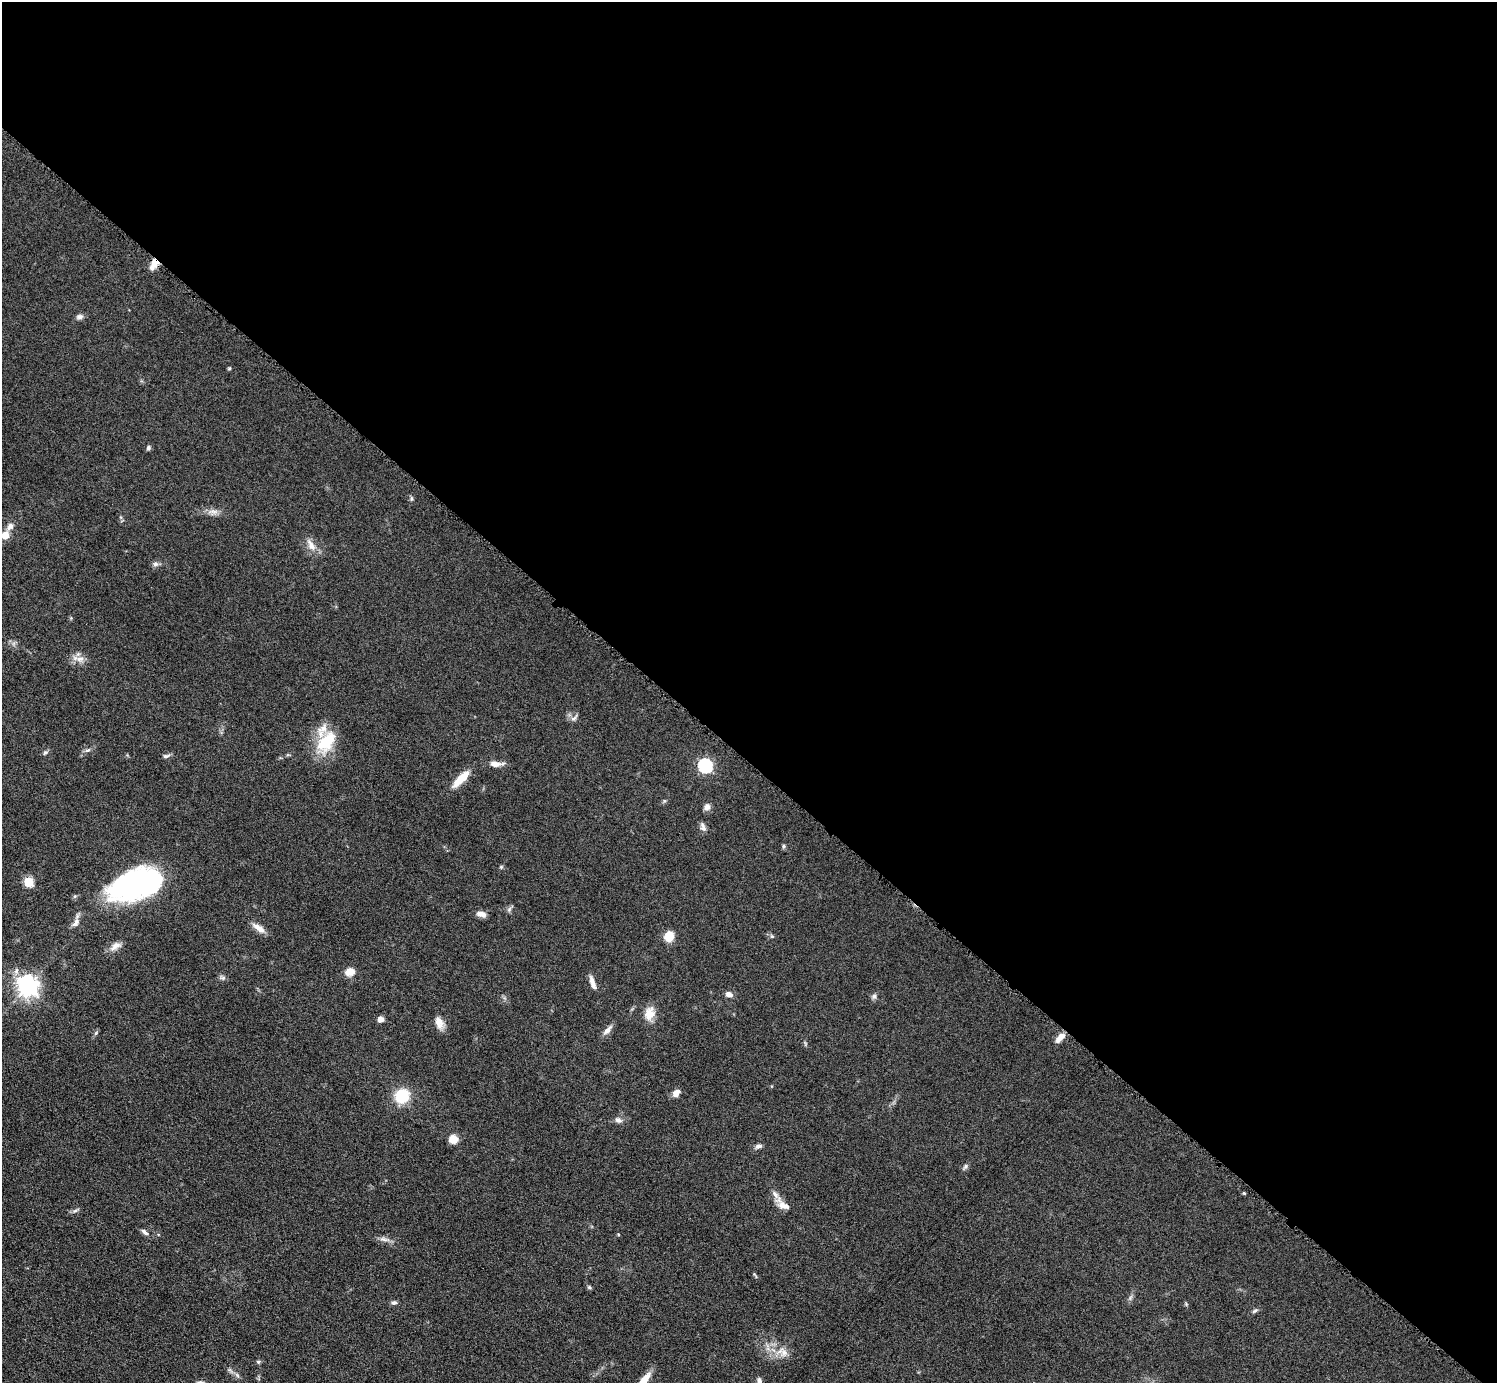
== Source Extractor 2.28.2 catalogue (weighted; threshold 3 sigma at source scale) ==
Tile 3 of 4 x 4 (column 3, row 1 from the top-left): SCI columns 2991-4485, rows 4445-5825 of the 5982 x 5984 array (HDU 1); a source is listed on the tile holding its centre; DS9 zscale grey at full resolution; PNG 1499 x 1385 px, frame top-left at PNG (2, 2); no overlay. Shown black and unused: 55% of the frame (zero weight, under 6 of 12 exposures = <1% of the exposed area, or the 3 px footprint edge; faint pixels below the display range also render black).
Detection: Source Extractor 2.28.2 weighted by HDU 2 'WHT'; one run over the whole footprint, this tile lists its part. Background 0.0392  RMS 0.0038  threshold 0.0157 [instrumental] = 3 sigma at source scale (4.09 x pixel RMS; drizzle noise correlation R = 1.36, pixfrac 0.8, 0.05/0.05 arcsec/px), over >= 5 px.
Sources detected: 71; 1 inside a brighter object's white glare — not listed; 2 inside a brighter listed object's ellipse — not listed separately; the other 68 listed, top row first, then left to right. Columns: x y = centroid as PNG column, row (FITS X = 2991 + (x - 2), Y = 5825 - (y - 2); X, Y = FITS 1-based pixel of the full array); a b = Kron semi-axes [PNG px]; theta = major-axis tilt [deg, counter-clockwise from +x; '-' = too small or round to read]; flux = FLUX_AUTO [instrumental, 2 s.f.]
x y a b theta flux
154 264 14 8 64 3.7
79 317 10 7 7 1.3
229 368 4 4 - 0.55
148 448 6 5 - 0.76
411 499 8 4 -82 0.63
213 512 16 8 -1 2.4
10 526 11 9 60 1.9
5 535 8 8 - 4
311 545 20 9 -60 3.3
155 564 8 7 - 1.2
80 659 12 10 2 2.9
574 718 12 6 48 1.2
326 742 31 17 56 15
88 750 9 5 26 0.98
45 753 8 5 37 0.74
166 756 10 5 11 0.98
495 764 14 7 -8 2.6
705 766 6 6 - 63
461 779 24 8 45 7
664 801 6 4 72 0.48
707 807 8 7 - 1.8
703 827 13 7 -73 1.5
783 846 5 5 - 0.57
501 867 5 5 - 0.51
28 882 5 5 - 18
135 886 50 26 8 74
509 909 8 6 68 0.91
481 914 11 7 -13 2.2
76 923 16 8 61 2.2
259 928 20 7 -35 3.1
669 936 9 8 - 6.9
772 936 6 5 - 0.63
115 946 17 8 32 2.5
350 972 10 8 20 4.5
222 977 8 7 - 1
592 983 18 6 -72 2.5
28 986 8 7 - 240
729 994 9 6 -20 1.7
874 996 8 7 - 0.99
649 1013 17 12 74 4.9
381 1019 6 5 - 2.3
439 1023 16 9 -70 3.3
607 1030 17 6 48 2.1
96 1033 7 4 71 0.57
1060 1038 14 7 47 3
805 1043 8 4 -90 0.53
676 1093 10 7 51 2.2
402 1096 14 12 40 14
618 1120 10 7 -21 1.6
453 1139 9 9 - 3.8
758 1146 9 5 18 1.2
965 1166 9 5 53 0.89
1244 1193 4 4 - 0.39
783 1205 22 10 -38 3.6
75 1211 10 4 26 0.91
145 1232 12 5 -38 1.3
384 1239 16 5 -11 1.8
755 1275 9 3 -52 0.48
589 1287 5 5 - 0.7
1130 1298 9 4 71 0.85
394 1302 7 6 - 0.96
1186 1304 5 5 - 0.41
1255 1311 9 5 33 0.82
784 1353 14 11 51 3.3
258 1362 5 5 - 0.65
237 1375 8 4 -46 0.91
644 1380 18 7 54 5.4
759 1381 9 6 -76 1.1
Overlapping masked pixels (flux is a lower limit): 1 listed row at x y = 154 264
Isophote crosses this tile's border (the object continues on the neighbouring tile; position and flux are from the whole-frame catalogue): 2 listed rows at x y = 644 1380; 759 1381